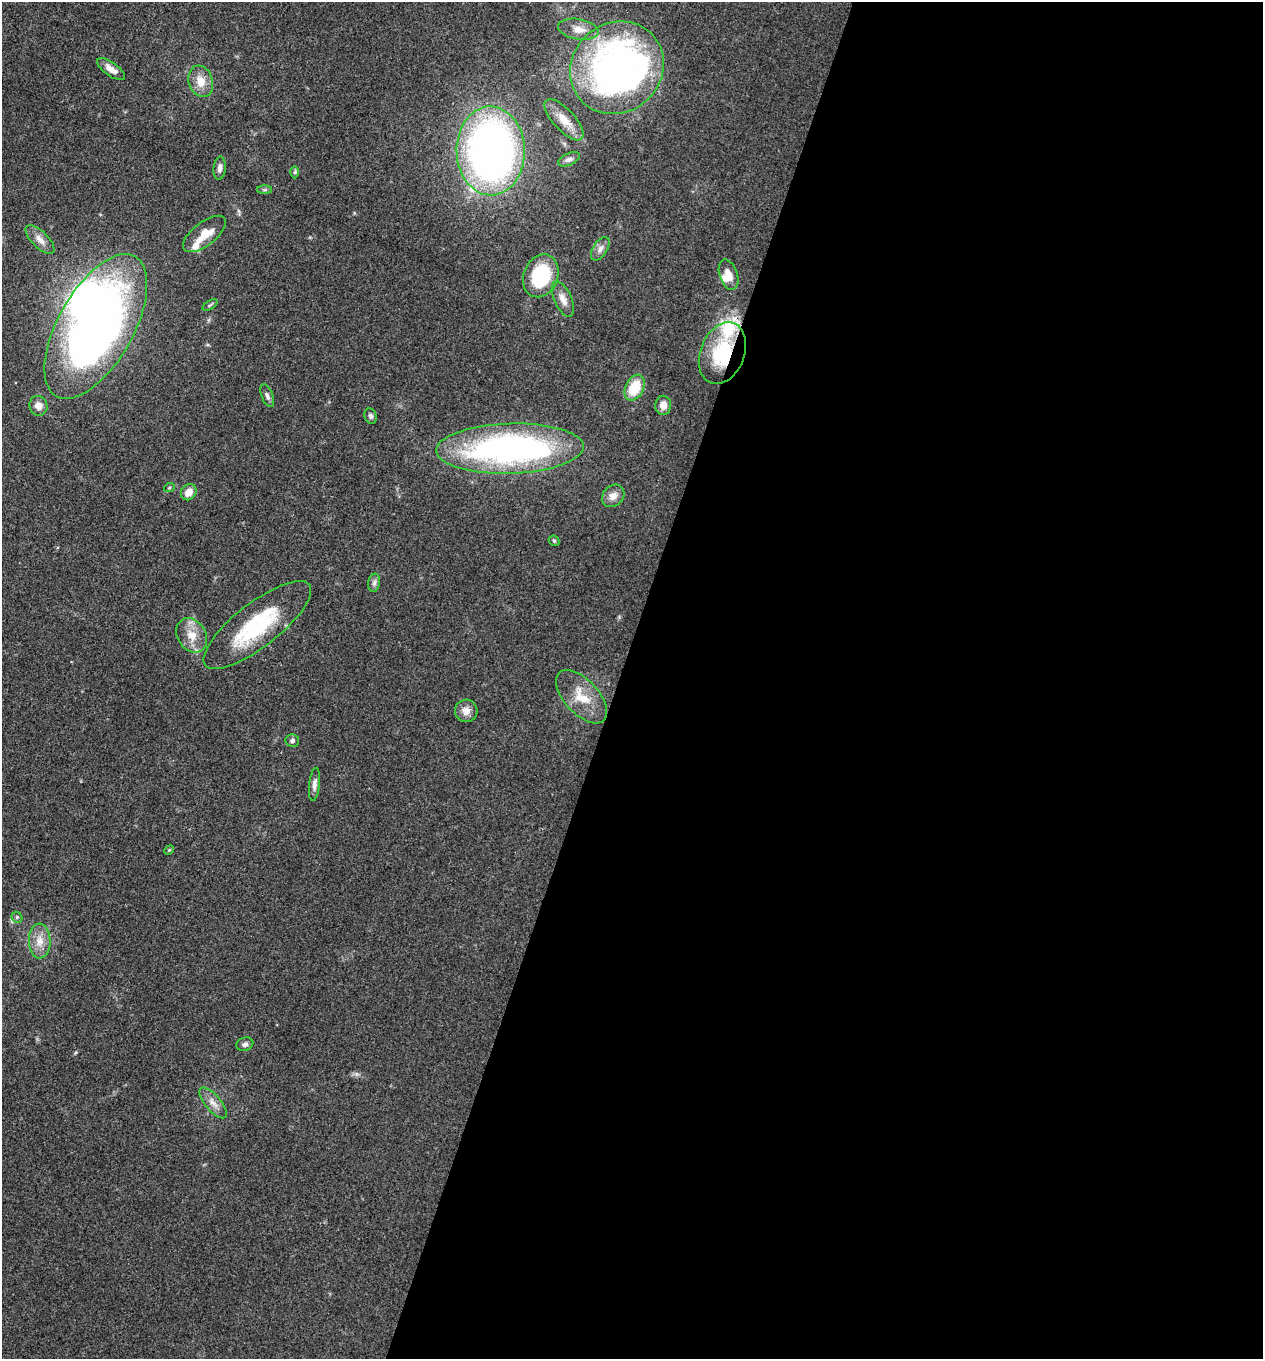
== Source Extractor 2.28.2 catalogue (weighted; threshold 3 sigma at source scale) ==
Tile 12 of 4 x 4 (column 4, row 3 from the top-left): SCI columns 4048-5308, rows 1359-2715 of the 5442 x 5431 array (HDU 1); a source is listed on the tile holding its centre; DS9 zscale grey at full resolution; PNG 1265 x 1361 px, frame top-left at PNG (2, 2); each listed source drawn as its Kron ellipse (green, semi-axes under 4 px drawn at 4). Shown black and unused: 51% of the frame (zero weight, under 3 of 4 exposures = <1% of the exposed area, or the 3 px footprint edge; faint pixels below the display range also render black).
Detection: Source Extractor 2.28.2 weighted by HDU 2 'WHT'; one run over the whole footprint, this tile lists its part. Background 0.0948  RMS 0.0059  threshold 0.0267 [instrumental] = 3 sigma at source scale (4.5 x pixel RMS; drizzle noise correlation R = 1.50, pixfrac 1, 0.05/0.05 arcsec/px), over >= 5 px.
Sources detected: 46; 2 inside a brighter object's white glare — neither listed nor drawn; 3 inside a brighter listed object's ellipse — not listed separately; the other 41 listed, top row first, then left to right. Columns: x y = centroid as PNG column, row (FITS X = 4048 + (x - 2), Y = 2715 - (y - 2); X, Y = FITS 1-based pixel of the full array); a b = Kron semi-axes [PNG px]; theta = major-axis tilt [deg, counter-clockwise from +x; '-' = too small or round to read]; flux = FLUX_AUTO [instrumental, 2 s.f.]
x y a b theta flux
578 29 20 10 -10 7.2
617 68 48 44 43 280
111 69 16 6 -35 4.6
201 81 16 12 -71 8.8
564 120 26 10 -47 8.9
491 151 44 34 -89 330
569 159 11 6 24 2.1
220 168 11 6 84 2.6
295 172 6 4 89 0.88
265 190 7 4 0 1
204 234 25 11 38 10
40 239 19 8 -46 5
600 249 13 7 57 3.5
728 275 16 9 -72 6.1
541 276 22 17 68 40
563 299 19 8 -67 5.1
210 305 8 3 32 0.96
96 326 80 37 61 370
722 353 32 22 68 39
634 388 14 9 65 19
267 396 12 5 -68 2
663 405 9 8 - 4.7
38 406 10 9 - 4.3
371 416 8 6 -69 1.6
510 449 74 25 2 200
169 488 5 3 - 0.57
189 492 8 7 - 5.4
613 496 12 10 44 5
554 541 6 4 -42 0.9
374 583 9 6 80 1.9
257 625 66 22 38 51
192 635 18 14 -57 10
582 697 33 17 -47 16
466 711 11 11 - 4.7
292 741 7 6 - 1.5
314 784 16 5 84 2.7
169 850 5 4 - 0.77
17 917 6 5 - 0.92
40 941 17 11 -89 7.5
245 1044 8 6 16 2.1
213 1103 19 8 -50 5.2
Overlapping masked pixels (flux is a lower limit): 1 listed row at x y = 722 353